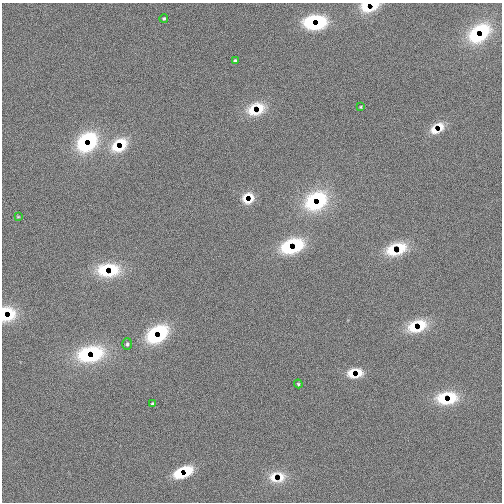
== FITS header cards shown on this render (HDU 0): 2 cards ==
NAXIS1  =                  500
NAXIS2  =                  500

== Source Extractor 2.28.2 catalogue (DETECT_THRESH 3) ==
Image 500 x 500 px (HDU 0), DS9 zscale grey, 1 PNG px = 1 image px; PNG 504 x 504 px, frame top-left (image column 1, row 500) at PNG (2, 3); each listed source drawn as its Kron ellipse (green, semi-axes under 4 px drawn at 4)
Background -0.0154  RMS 1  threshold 3.02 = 3 sigma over >= 5 px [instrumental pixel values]
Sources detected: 46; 39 with non-positive FLUX_AUTO (blend fragments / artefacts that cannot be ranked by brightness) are neither listed nor drawn; the other 7 listed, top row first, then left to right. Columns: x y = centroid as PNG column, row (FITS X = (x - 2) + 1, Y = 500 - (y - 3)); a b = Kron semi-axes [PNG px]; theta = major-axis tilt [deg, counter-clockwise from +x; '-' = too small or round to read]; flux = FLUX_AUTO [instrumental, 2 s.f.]
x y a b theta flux
164 18 4 4 - 91
235 61 4 4 - 140
361 107 4 2 - 59
18 217 4 2 - 49
127 344 5 5 - 110
298 384 4 3 - 77
153 404 3 3 - 110
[39 non-positive-flux detections neither listed nor drawn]